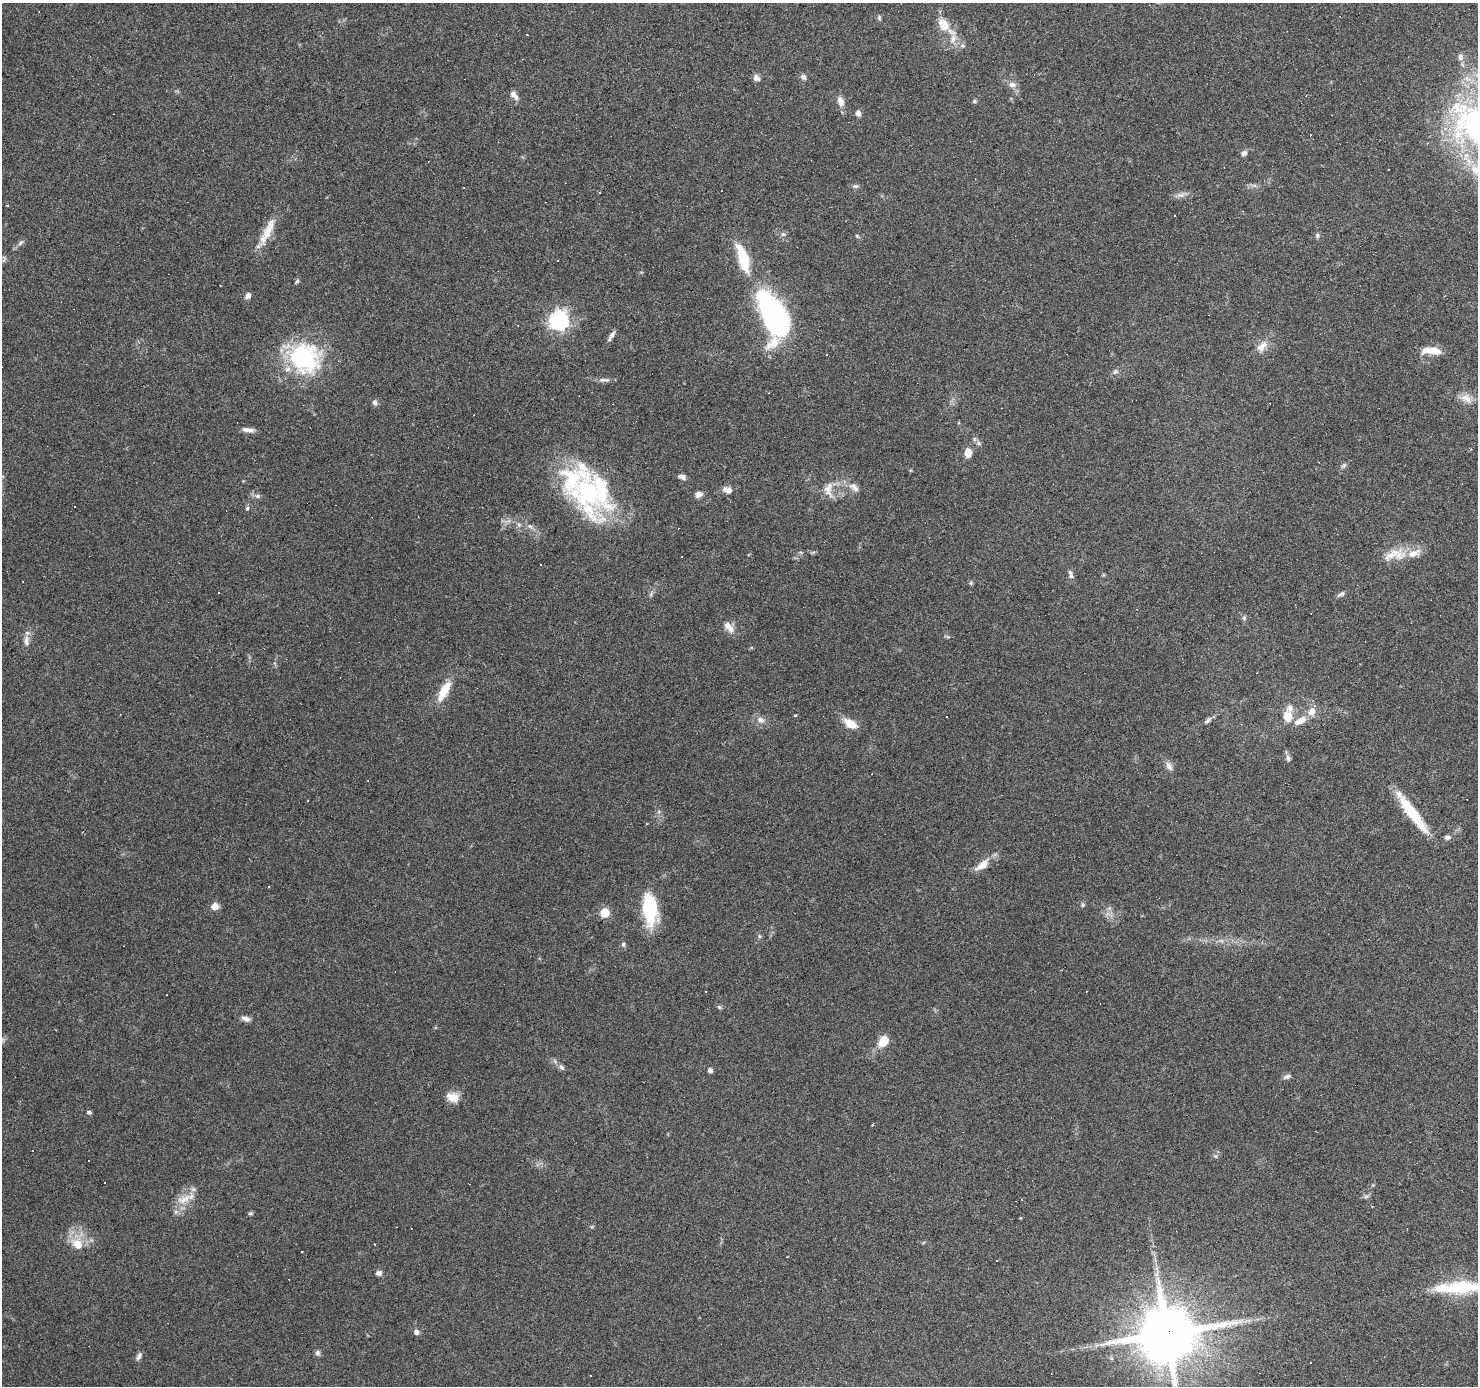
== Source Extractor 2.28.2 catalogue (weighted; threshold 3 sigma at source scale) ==
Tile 10 of 4 x 4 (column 2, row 3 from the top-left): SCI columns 1477-2952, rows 1567-2950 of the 5908 x 5969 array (HDU 1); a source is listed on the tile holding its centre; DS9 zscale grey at full resolution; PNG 1480 x 1388 px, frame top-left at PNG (2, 3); no overlay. Shown black and unused: <1% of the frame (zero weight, under 3 of 6 exposures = <1% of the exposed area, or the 3 px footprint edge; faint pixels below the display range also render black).
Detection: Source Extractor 2.28.2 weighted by HDU 2 'WHT'; one run over the whole footprint, this tile lists its part. Background 0.075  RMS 0.0042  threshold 0.017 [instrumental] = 3 sigma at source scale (4.09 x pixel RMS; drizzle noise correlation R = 1.36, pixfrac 0.8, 0.0396/0.0396 arcsec/px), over >= 5 px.
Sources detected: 177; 4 inside a brighter object's white glare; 58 cosmic-ray / hot-pixel residue — not listed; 11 inside a brighter listed object's ellipse — not listed separately; the other 104 listed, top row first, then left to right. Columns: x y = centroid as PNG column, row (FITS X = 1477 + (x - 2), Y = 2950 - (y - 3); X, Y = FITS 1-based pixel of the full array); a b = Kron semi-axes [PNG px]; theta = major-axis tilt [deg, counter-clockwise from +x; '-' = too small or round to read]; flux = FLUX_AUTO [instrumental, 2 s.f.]
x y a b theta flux
879 18 7 5 -72 0.65
943 24 18 11 -57 6.6
527 34 3 3 - 0.85
953 39 16 8 73 3.2
1460 57 9 7 -80 1.6
803 77 7 6 - 1.2
756 78 9 7 -49 1.6
1012 85 10 7 -33 1.9
514 95 11 5 -51 2.5
841 101 13 8 -74 2.7
974 101 5 5 - 0.63
858 113 6 5 - 1.7
1244 153 7 6 - 1.4
1475 170 20 12 -52 7.8
855 186 7 5 19 0.83
1180 195 11 7 0 1.7
1174 215 3 3 - 0.52
267 232 40 10 69 7.5
783 234 7 5 42 0.82
857 236 6 4 -46 0.51
1317 236 6 6 - 0.88
20 243 8 6 45 1.1
743 259 34 11 -75 16
557 260 2 2 - 0.24
297 281 6 5 - 0.61
248 296 7 5 50 1.7
776 314 66 22 -65 45
559 320 8 7 - 130
611 336 15 5 57 1.6
1262 346 17 10 44 3.8
1431 350 24 8 -2 5.8
827 354 3 2 - 0.57
304 358 34 31 -32 47
1115 372 8 7 - 1.2
604 380 19 5 -3 1.6
1466 398 17 11 -25 3.7
375 402 7 6 - 1.1
248 430 16 5 -8 2.1
968 452 7 6 - 5.4
1344 465 7 5 35 0.84
683 477 8 6 -32 1.4
854 487 16 9 -44 2.7
728 490 11 7 -9 2.7
828 490 20 10 -69 3.8
589 492 60 36 -29 54
698 494 8 7 - 2
257 496 8 6 0 1.1
247 508 6 4 49 0.61
519 525 6 5 - 0.85
530 526 7 4 -19 0.86
1400 555 19 14 60 5.7
1070 574 12 6 -76 1.3
651 594 7 4 73 0.65
1342 594 7 6 - 0.97
1244 618 6 5 - 0.83
729 627 17 8 -49 3.4
948 637 6 4 -18 0.55
26 640 16 7 -87 2.3
444 691 26 9 62 8.2
795 716 3 3 - 0.81
947 717 3 3 - 0.72
1288 717 15 11 -85 6.1
760 720 11 7 -29 2.1
1208 720 12 5 44 1.2
1300 721 20 9 29 4.2
850 723 13 7 -32 6.7
1288 758 9 6 -65 1.2
1169 766 12 7 -61 2
307 801 3 2 - 0.35
1411 812 49 12 -54 16
1447 837 7 6 - 1.3
982 865 17 9 39 4.7
269 887 3 2 - 0.39
1083 905 7 5 90 0.66
215 906 8 7 - 2.7
650 909 39 16 -85 19
605 913 5 5 - 15
759 936 6 4 -71 0.56
623 944 7 5 -79 0.8
719 1007 6 4 -18 0.6
246 1019 12 6 -19 1.7
883 1041 10 7 59 8.2
562 1067 8 6 -57 1.1
710 1070 5 4 - 1.6
1287 1077 9 6 21 1.2
453 1097 15 11 -25 4.6
89 1112 6 5 - 0.68
1215 1156 6 4 -43 0.58
105 1183 3 3 - 0.97
1366 1196 7 5 20 0.89
184 1199 24 10 25 5.3
251 1213 7 4 7 0.59
411 1228 3 3 - 1
77 1244 21 13 -38 6.5
301 1252 3 2 - 0.32
379 1273 7 6 - 1.6
1157 1273 11 3 79 1.3
1460 1287 50 16 4 21
1241 1321 10 5 23 1.6
416 1332 7 6 - 1.3
1167 1334 17 15 37 3000
317 1353 7 6 - 0.98
139 1357 12 5 65 1.3
1111 1358 6 4 -46 0.57
Overlapping masked pixels (flux is a lower limit): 1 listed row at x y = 1167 1334
Isophote crosses this tile's border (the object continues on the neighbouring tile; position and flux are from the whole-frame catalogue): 3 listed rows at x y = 1475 170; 1460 1287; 1167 1334